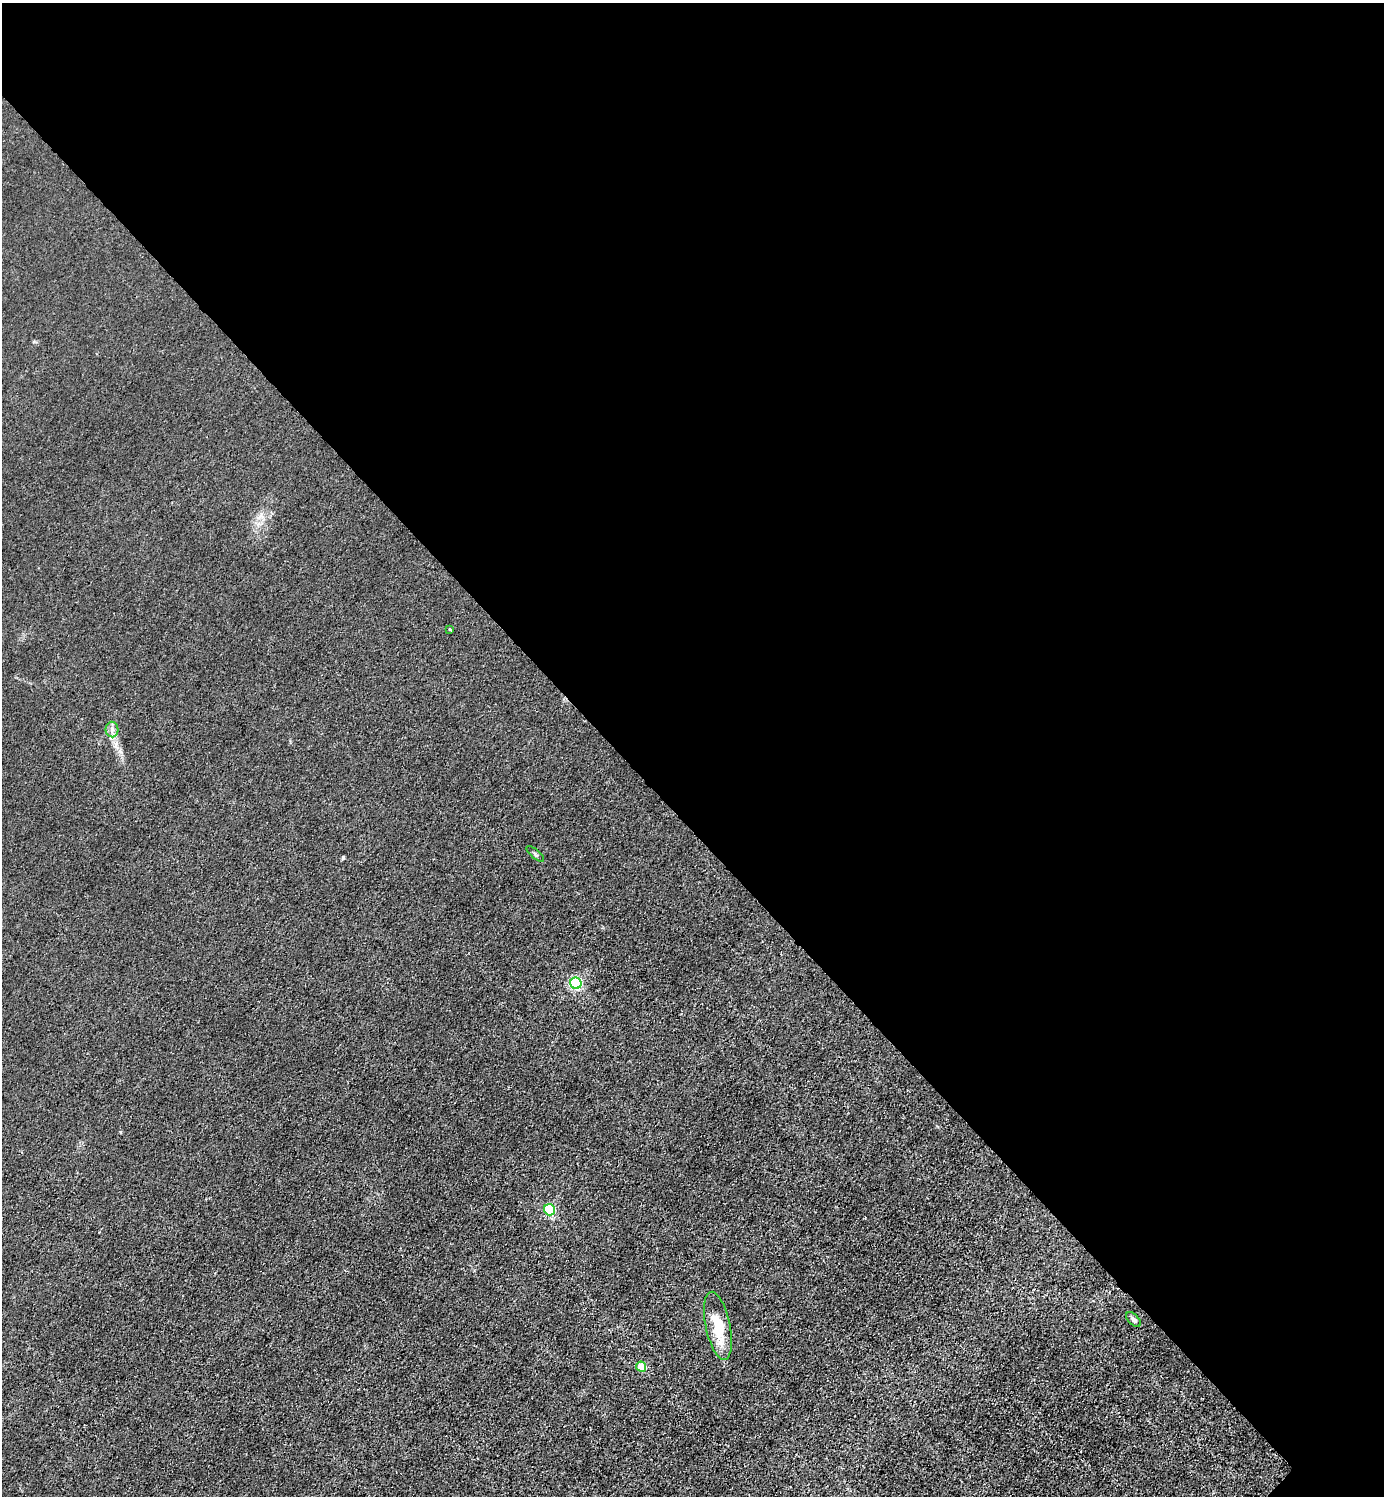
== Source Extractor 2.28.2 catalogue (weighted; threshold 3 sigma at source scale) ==
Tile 3 of 4 x 4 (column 3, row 1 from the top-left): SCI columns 3063-4444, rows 4487-5980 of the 5983 x 5983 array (HDU 1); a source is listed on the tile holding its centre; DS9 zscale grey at full resolution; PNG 1386 x 1498 px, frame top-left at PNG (2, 3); each listed source drawn as its Kron ellipse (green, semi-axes under 4 px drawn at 4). Shown black and unused: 55% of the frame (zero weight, under 3 of 4 exposures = <1% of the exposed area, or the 3 px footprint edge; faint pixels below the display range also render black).
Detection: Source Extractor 2.28.2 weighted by HDU 2 'WHT'; one run over the whole footprint, this tile lists its part. Background 0.0215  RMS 0.0062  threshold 0.0278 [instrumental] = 3 sigma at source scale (4.5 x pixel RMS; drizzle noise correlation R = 1.50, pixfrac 1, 0.05/0.05 arcsec/px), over >= 5 px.
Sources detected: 8; all 8 listed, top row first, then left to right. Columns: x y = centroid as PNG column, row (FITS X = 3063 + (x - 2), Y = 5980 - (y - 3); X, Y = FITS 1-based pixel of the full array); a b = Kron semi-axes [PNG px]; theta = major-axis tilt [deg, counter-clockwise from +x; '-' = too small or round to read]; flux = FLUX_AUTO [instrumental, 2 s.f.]
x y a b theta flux
450 629 3 3 - 0.49
112 729 8 6 -89 2.2
535 854 11 3 -41 0.92
576 983 6 5 - 92
549 1210 6 5 - 58
1133 1319 9 5 -45 1.8
718 1326 34 12 -78 22
641 1367 5 5 - 14